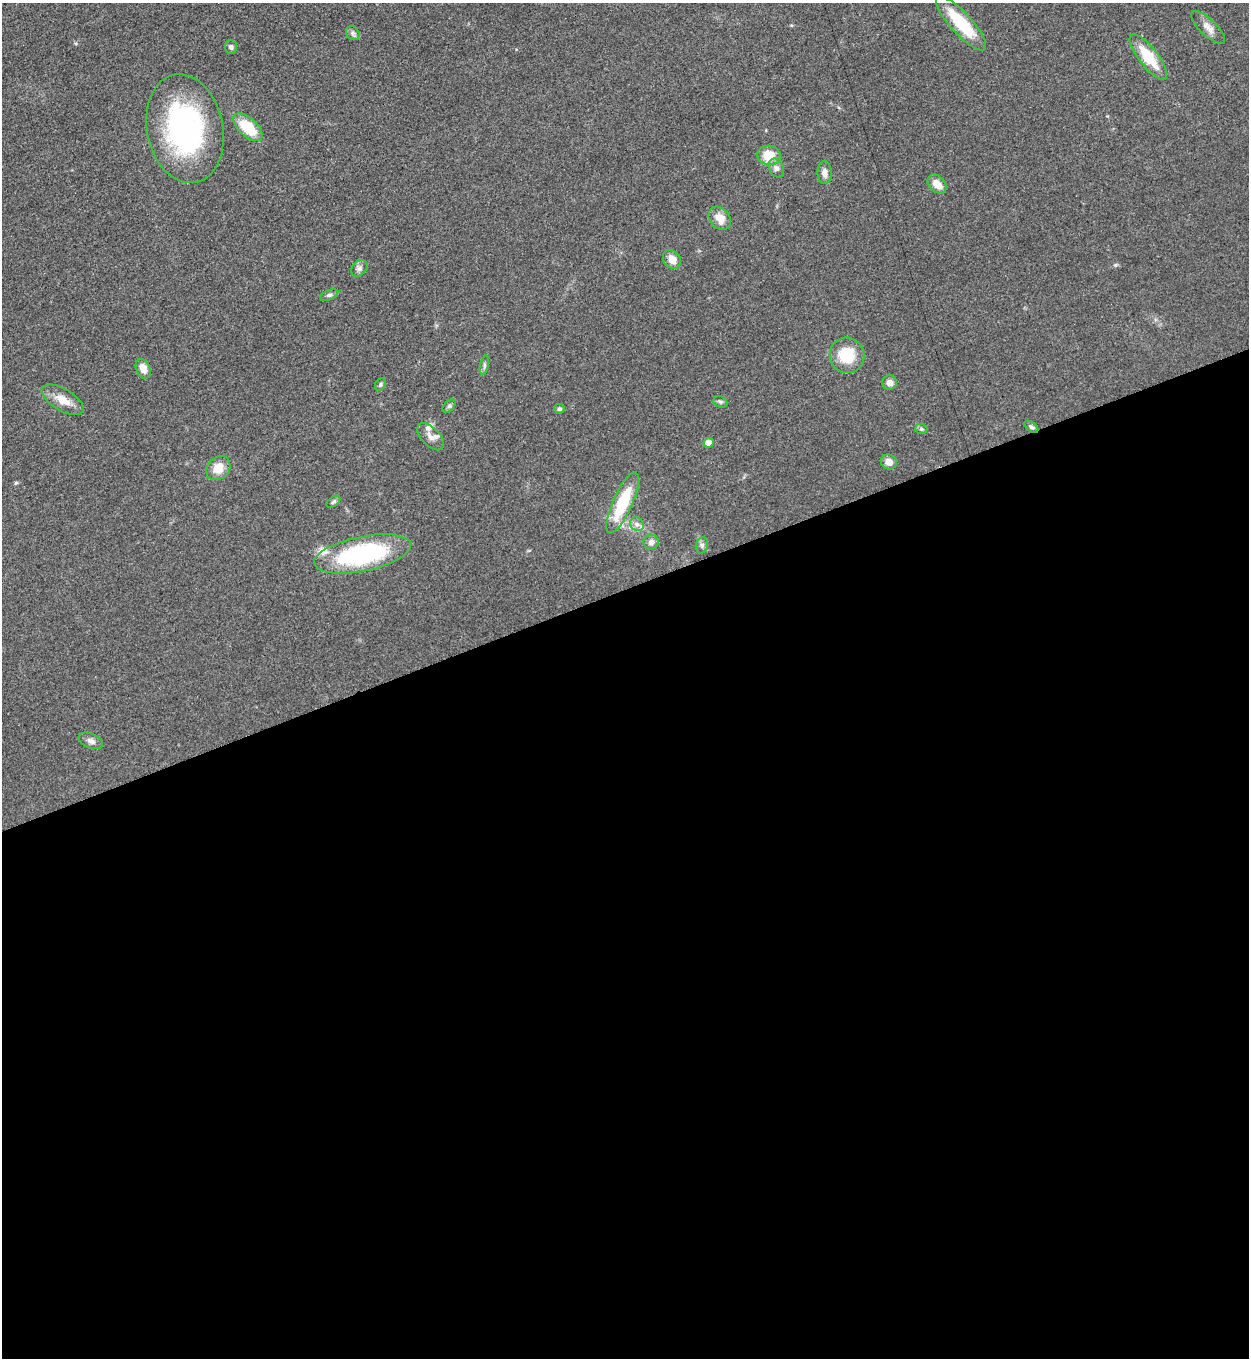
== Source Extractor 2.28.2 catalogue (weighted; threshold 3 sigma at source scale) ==
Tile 15 of 4 x 4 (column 3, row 4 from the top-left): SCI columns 2778-4024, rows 10-1365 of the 5427 x 5440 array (HDU 1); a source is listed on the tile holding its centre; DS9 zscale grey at full resolution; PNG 1251 x 1360 px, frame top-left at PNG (2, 3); each listed source drawn as its Kron ellipse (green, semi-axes under 4 px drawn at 4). Shown black and unused: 57% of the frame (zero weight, under 3 of 5 exposures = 1% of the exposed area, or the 3 px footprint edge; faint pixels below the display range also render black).
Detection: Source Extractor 2.28.2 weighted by HDU 2 'WHT'; one run over the whole footprint, this tile lists its part. Background 0.063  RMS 0.0057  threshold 0.0256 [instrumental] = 3 sigma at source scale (4.5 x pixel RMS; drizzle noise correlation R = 1.50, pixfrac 1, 0.05/0.05 arcsec/px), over >= 5 px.
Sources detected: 39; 2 inside a brighter listed object's ellipse — not listed separately; the other 37 listed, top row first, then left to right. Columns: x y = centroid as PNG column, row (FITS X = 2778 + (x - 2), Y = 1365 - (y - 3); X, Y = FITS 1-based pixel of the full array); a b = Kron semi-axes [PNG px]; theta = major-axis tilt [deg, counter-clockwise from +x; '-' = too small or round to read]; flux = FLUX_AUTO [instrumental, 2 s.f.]
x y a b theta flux
961 23 35 10 -47 28
1208 27 22 8 -43 4.6
353 33 7 6 - 1.6
231 47 7 6 - 1.5
1148 57 28 9 -52 19
248 127 18 9 -42 21
185 129 55 38 -79 110
769 155 11 9 -8 12
776 168 10 7 -64 2.4
825 173 11 7 -89 3
937 184 11 7 -46 6.2
720 218 13 10 -49 6.9
672 259 10 8 -49 6.2
359 268 9 7 45 2
329 295 9 5 24 1.4
847 355 18 17 - 19
484 365 9 4 77 1.2
143 369 10 7 -65 5.2
889 382 7 7 - 3.4
380 384 7 5 57 1
63 400 23 11 -31 8
720 402 7 5 -21 1.2
449 406 8 5 44 1.2
559 409 5 4 - 1.2
1031 427 8 4 -35 1.4
921 429 6 5 - 1
430 437 17 9 -46 4
709 443 5 5 - 8
889 462 8 7 - 4.2
218 468 13 11 45 8.2
333 502 8 4 37 1.1
623 503 33 9 66 31
637 524 7 6 - 2.1
651 542 8 7 - 2.5
702 545 8 6 76 1.6
363 554 49 17 11 80
91 741 13 7 -23 2.6